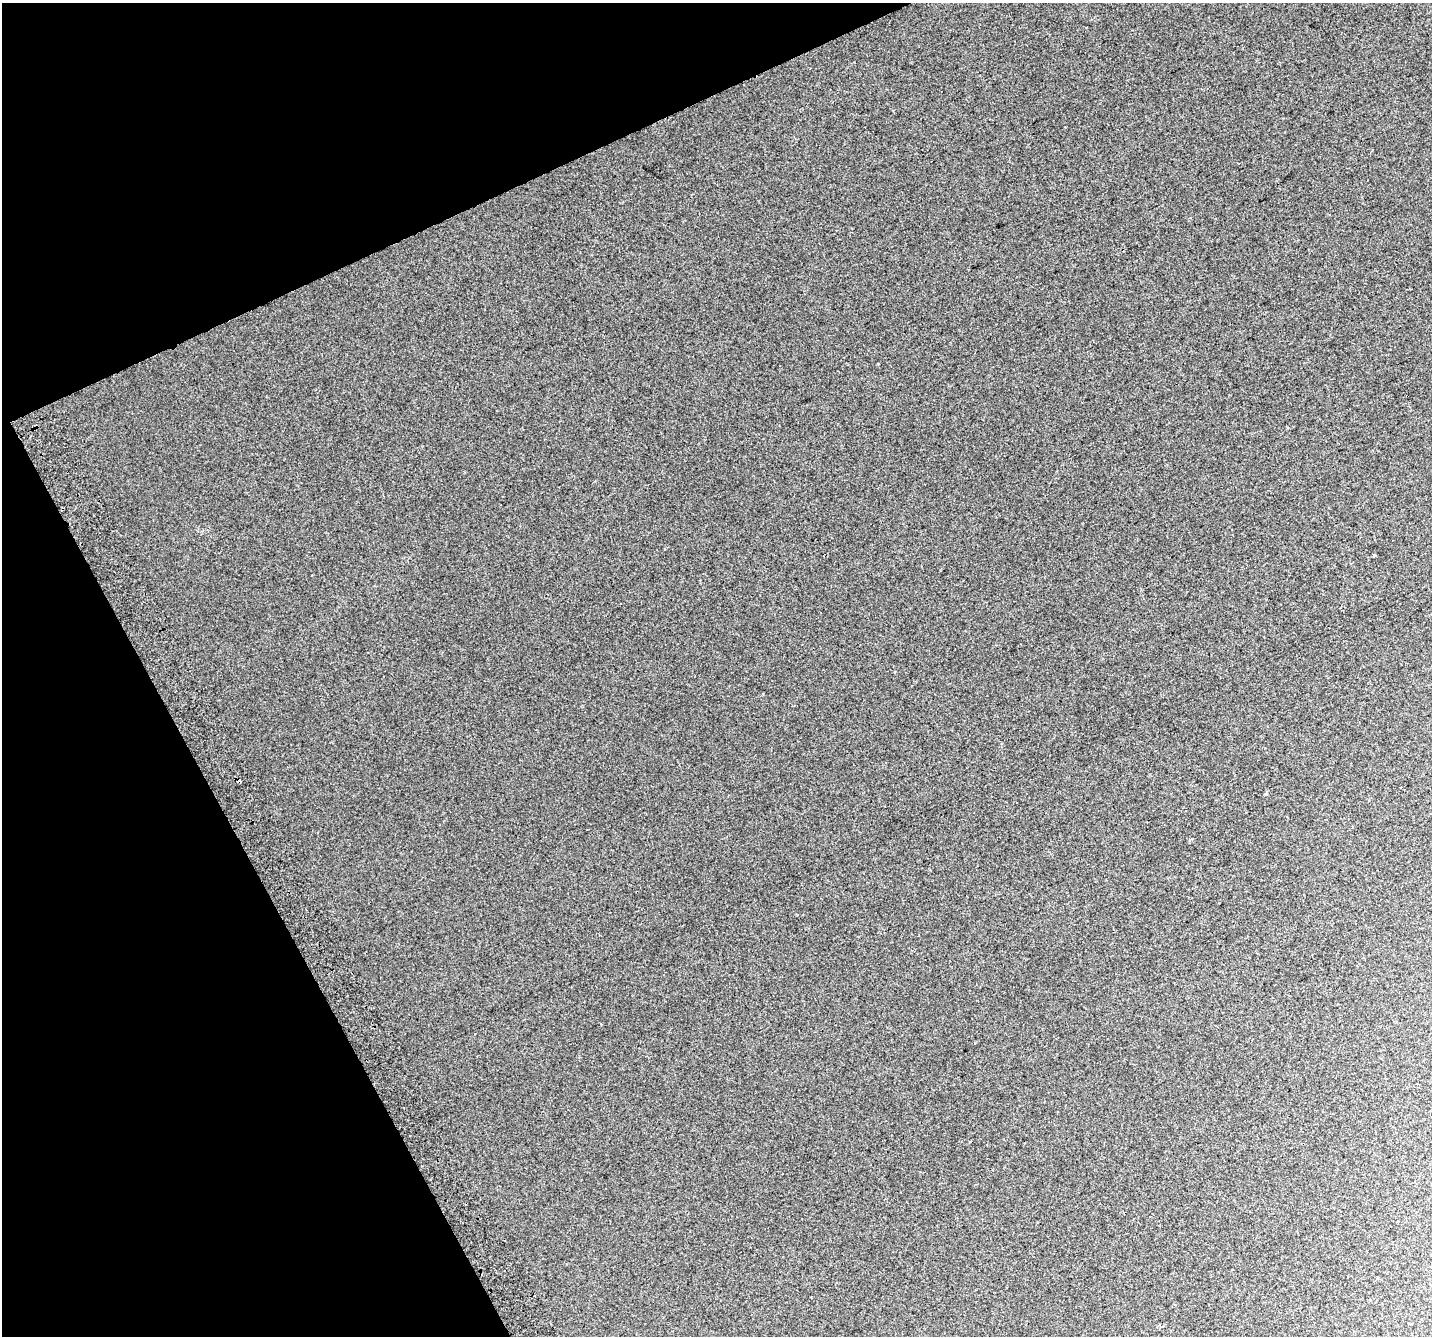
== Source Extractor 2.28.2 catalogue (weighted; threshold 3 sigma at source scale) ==
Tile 5 of 4 x 4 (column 1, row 2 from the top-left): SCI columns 42-1471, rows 2845-4178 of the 5798 x 5630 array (HDU 1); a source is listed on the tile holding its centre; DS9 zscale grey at full resolution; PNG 1434 x 1338 px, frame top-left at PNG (2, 3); no overlay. Shown black and unused: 22% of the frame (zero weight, under 2 of 3 exposures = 2% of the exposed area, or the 3 px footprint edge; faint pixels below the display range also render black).
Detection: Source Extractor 2.28.2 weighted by HDU 2 'WHT'; one run over the whole footprint, this tile lists its part. Background 0.0239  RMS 0.011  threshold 0.0485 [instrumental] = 3 sigma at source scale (4.5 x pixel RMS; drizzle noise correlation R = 1.50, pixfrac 1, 0.0396/0.0396 arcsec/px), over >= 5 px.
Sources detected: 3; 1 cosmic-ray / hot-pixel residue — not listed; the other 2 listed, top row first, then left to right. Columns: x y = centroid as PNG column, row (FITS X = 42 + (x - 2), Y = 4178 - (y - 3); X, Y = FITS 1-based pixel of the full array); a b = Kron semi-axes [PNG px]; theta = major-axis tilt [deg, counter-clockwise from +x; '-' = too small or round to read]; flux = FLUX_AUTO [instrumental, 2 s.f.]
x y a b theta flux
1375 555 3 3 - 2.3
1266 793 4 3 - 1.6